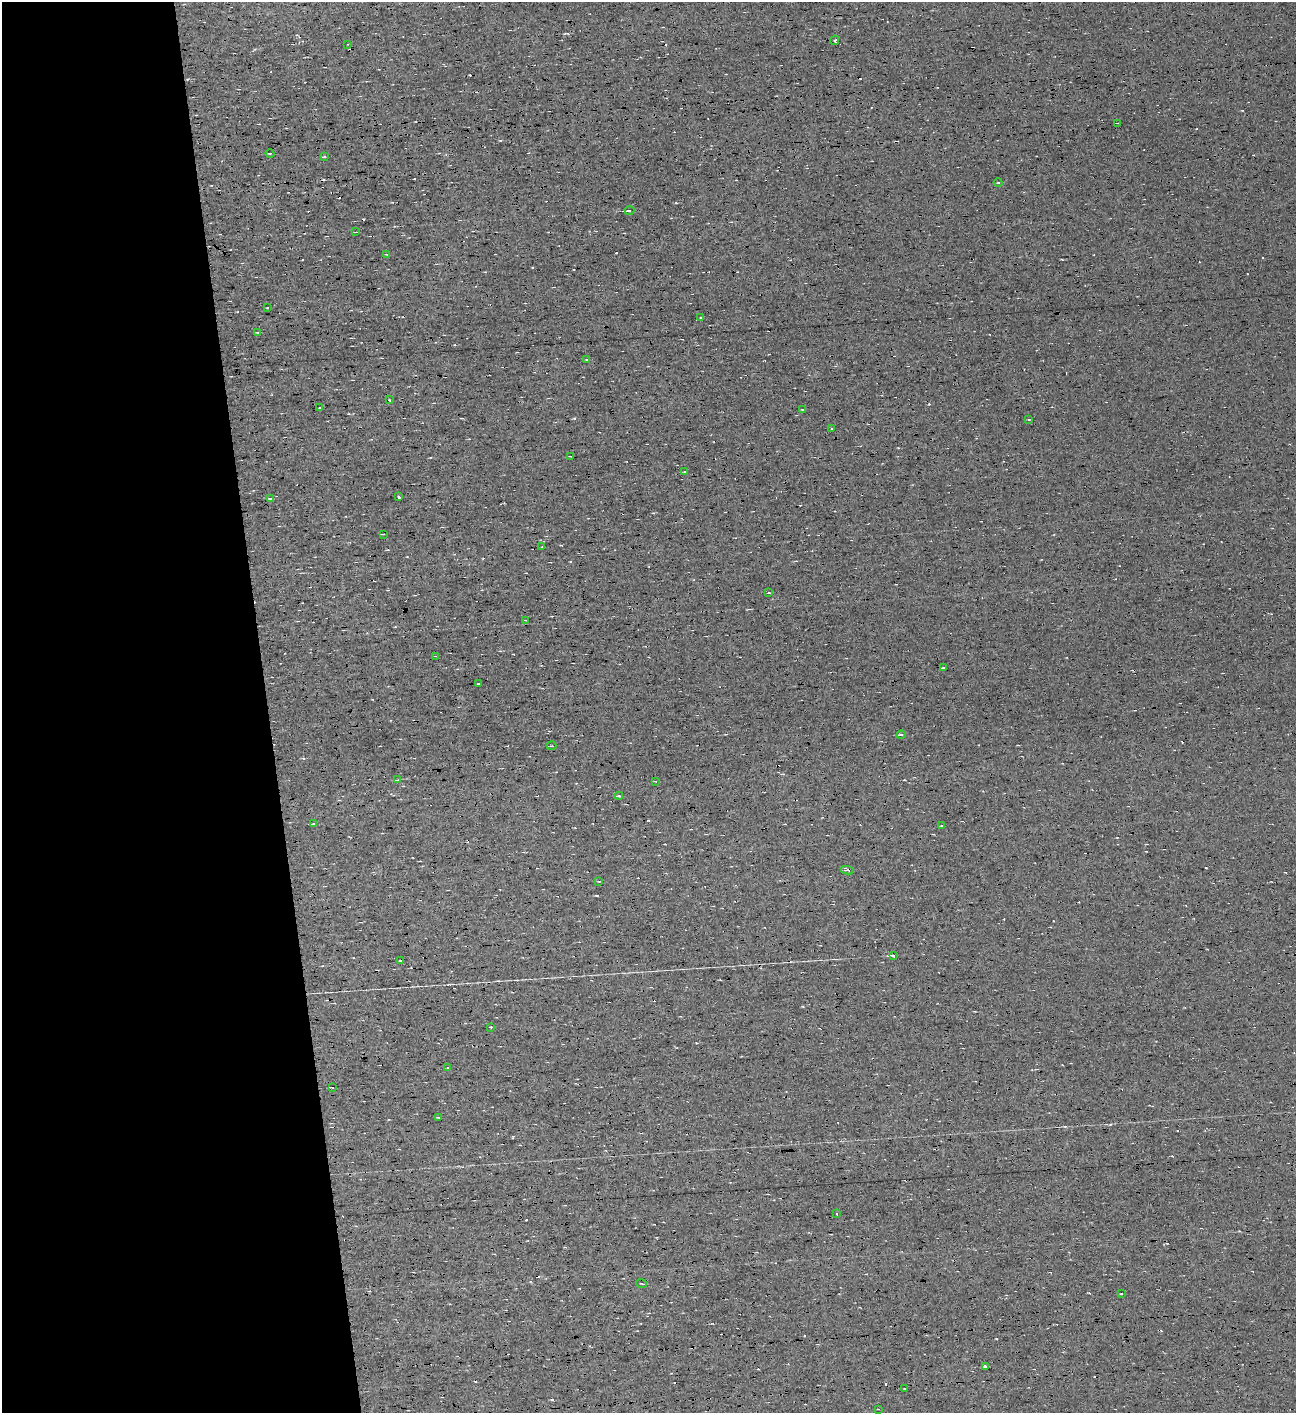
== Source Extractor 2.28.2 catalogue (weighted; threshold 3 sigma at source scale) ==
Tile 3 of 2 x 3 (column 1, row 2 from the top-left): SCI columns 1-1294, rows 1446-2856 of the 2588 x 4278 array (HDU 1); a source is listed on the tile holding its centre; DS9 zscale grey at full resolution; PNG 1298 x 1415 px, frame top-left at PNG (2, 2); each listed source drawn as its Kron ellipse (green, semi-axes under 4 px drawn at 4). Shown black and unused: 21% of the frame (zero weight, under 7 of 13 exposures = <1% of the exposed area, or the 3 px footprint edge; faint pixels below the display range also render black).
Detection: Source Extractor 2.28.2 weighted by HDU 2 'WHT'; one run over the whole footprint, this tile lists its part. Background 0.0135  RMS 0.0068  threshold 0.0279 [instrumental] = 3 sigma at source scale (4.09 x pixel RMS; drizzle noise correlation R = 1.36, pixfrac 0.8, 0.0396/0.0396 arcsec/px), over >= 5 px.
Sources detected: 89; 39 cosmic-ray / hot-pixel residue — neither listed nor drawn; the other 50 listed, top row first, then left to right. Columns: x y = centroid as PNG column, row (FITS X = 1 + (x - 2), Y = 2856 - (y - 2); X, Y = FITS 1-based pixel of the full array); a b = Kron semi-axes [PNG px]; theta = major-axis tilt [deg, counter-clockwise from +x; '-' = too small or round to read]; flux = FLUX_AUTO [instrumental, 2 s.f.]
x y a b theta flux
834 40 5 3 - 1.4
348 44 3 2 - 0.38
1117 123 2 2 - 0.47
270 153 4 3 - 0.7
325 156 3 3 - 1.4
998 182 4 3 - 0.49
629 210 5 3 - 3.1
356 232 4 2 - 0.51
386 254 3 3 - 0.78
267 308 3 2 - 0.66
701 318 3 2 - 0.75
257 332 4 2 - 0.44
587 359 4 2 - 0.57
389 400 2 2 - 0.49
320 408 3 3 - 0.68
802 409 4 2 - 0.39
1029 419 3 2 - 0.46
831 429 3 2 - 0.51
570 456 3 2 - 0.45
685 472 3 2 - 0.75
399 497 3 2 - 2.3
270 499 3 3 - 2.1
383 534 3 2 - 0.61
542 547 3 2 - 0.54
769 593 3 3 - 0.54
525 620 2 2 - 0.51
435 656 3 3 - 0.57
943 668 3 2 - 0.65
478 683 3 3 - 0.9
901 735 4 3 - 0.75
552 746 5 2 - 0.54
397 780 3 3 - 0.55
655 781 4 3 - 0.49
619 796 4 3 - 0.82
314 824 4 3 - 2.6
942 826 4 3 - 0.73
847 870 6 3 -11 1.4
599 881 4 2 - 0.42
893 955 3 3 - 33
401 961 3 2 - 0.61
491 1027 2 2 - 0.45
448 1068 3 3 - 0.6
332 1087 4 2 - 1.2
439 1117 4 3 - 0.64
837 1214 3 2 - 0.83
641 1284 5 2 - 0.46
1121 1293 3 2 - 0.84
986 1366 3 3 - 7.4
905 1389 2 2 - 0.51
878 1409 2 2 - 0.37
Unlisted compact peaks at least as high as the median listed source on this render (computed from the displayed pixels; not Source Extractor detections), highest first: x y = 996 1339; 597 896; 676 203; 1110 1124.